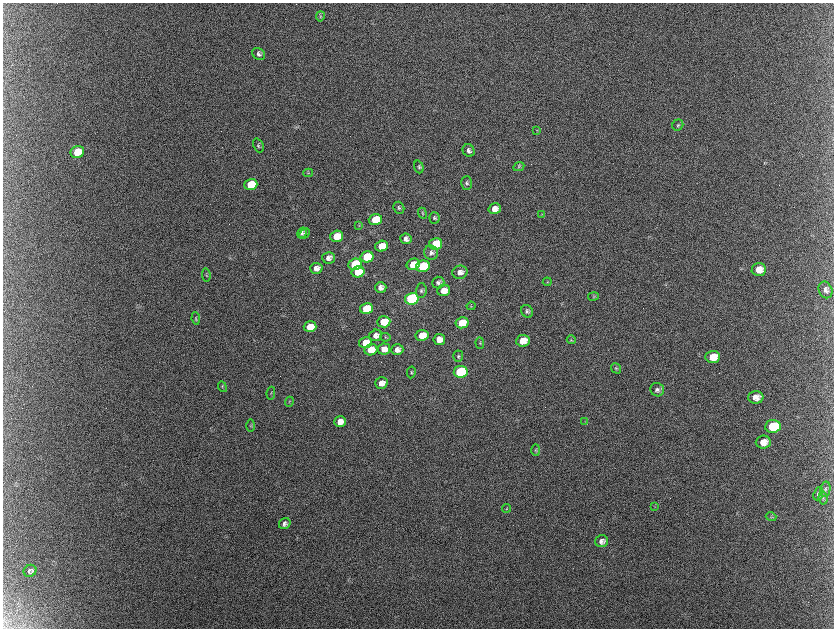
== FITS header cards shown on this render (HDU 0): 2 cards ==
NAXIS1  =                 1663 / length of data axis 1
NAXIS2  =                 1252 / length of data axis 2

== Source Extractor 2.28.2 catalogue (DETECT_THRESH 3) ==
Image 1663 x 1252 px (HDU 0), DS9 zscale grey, zoomed out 1/2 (1 PNG px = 2 x 2 image px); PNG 836 x 630 px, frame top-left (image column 2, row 1251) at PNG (3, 3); each listed source drawn as its Kron ellipse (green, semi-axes under 4 px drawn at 4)
Background 2140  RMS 32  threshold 94.5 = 3 sigma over >= 5 px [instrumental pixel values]
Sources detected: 98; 10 cannot appear on this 1/2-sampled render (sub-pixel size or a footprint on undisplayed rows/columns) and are neither listed nor drawn; the other 88 listed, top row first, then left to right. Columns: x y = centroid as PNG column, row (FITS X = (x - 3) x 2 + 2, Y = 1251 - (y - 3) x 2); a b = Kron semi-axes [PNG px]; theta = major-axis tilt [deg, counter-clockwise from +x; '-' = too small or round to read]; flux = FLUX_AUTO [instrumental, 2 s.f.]
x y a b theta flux
320 16 5 4 - 9.6e+03
259 54 7 5 -31 1.9e+04
678 125 6 5 - 1.2e+04
537 130 3 2 - 3.6e+03
258 145 7 5 -67 1.3e+04
469 150 6 5 - 2.4e+04
77 152 7 6 - 1.9e+05
419 167 6 4 -71 1.2e+04
519 167 6 3 25 1.0e+04
308 173 5 3 - 7.1e+03
467 183 7 5 87 1.7e+04
251 184 6 5 - 2.6e+05
399 208 6 5 - 1.3e+04
495 209 6 5 - 5.8e+04
422 213 5 3 - 6.4e+03
542 214 3 2 - 3.5e+03
434 218 5 5 - 1.4e+04
375 220 6 5 - 2.2e+05
359 225 4 3 - 6.2e+03
302 233 5 4 - 1.9e+04
304 234 6 3 46 8.1e+03
337 236 6 5 - 1.5e+05
406 239 6 5 - 2.8e+04
436 244 7 5 12 1.9e+05
381 246 6 5 - 1.2e+05
431 253 7 7 - 2.4e+04
367 257 6 5 - 3.2e+05
328 258 6 5 - 3.3e+04
355 264 7 5 20 3.0e+05
413 264 7 5 22 1.2e+05
423 266 7 5 14 5.1e+05
316 268 6 5 - 4.3e+04
759 270 7 6 - 7.8e+04
358 272 6 5 - 2.0e+05
460 272 7 6 - 4.8e+04
206 275 7 3 -83 8.3e+03
438 282 6 6 - 1.9e+04
547 282 4 2 - 4.3e+03
381 287 6 5 - 3.2e+04
444 290 6 5 - 6.8e+04
825 290 8 6 -66 2.8e+04
421 291 7 5 87 1.6e+04
593 296 5 3 - 6.8e+03
412 299 7 5 13 1.5e+06
471 306 4 3 - 5.6e+03
366 309 6 5 - 3.7e+05
527 311 6 5 - 1.7e+04
196 318 6 3 -81 7.2e+03
384 322 6 5 - 1.5e+05
462 323 6 5 - 2.0e+05
310 327 6 5 - 1.5e+05
376 335 6 5 - 4.6e+04
422 335 6 5 - 1.2e+05
385 337 5 3 - 7.0e+03
439 339 6 5 - 5.9e+04
571 340 4 3 - 8.0e+03
523 341 7 6 - 9.3e+04
365 343 6 5 - 1.2e+05
480 343 6 4 -88 9.3e+03
384 349 6 5 - 6.2e+04
371 350 6 5 - 1.2e+05
397 350 6 5 - 3.7e+04
458 356 6 5 - 1.1e+04
713 357 7 6 - 1.2e+05
616 368 5 4 - 9.4e+03
411 372 6 4 80 8.4e+03
461 372 7 6 - 1.2e+06
381 383 6 5 - 5.2e+04
222 387 5 3 - 6.8e+03
657 390 7 6 - 2.3e+04
271 393 6 2 80 5.3e+03
756 397 7 6 - 5.9e+04
289 402 5 3 - 5.3e+03
340 422 6 5 - 6.0e+04
585 422 3 2 - 3.8e+03
250 426 6 4 -90 7.8e+03
773 426 8 6 5 3.3e+05
763 442 7 6 - 7.3e+04
536 450 6 4 90 8.5e+03
825 489 7 5 78 1.8e+04
818 494 7 4 69 1.3e+04
823 498 6 4 -84 1.4e+04
655 506 4 2 - 4.4e+03
506 508 4 4 - 6.7e+03
771 517 5 4 - 8.2e+03
285 524 6 5 - 2.1e+04
602 541 6 6 - 3.1e+04
30 571 6 5 - 1.9e+04
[10 sub-pixel or undisplayed-footprint detections neither listed nor drawn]